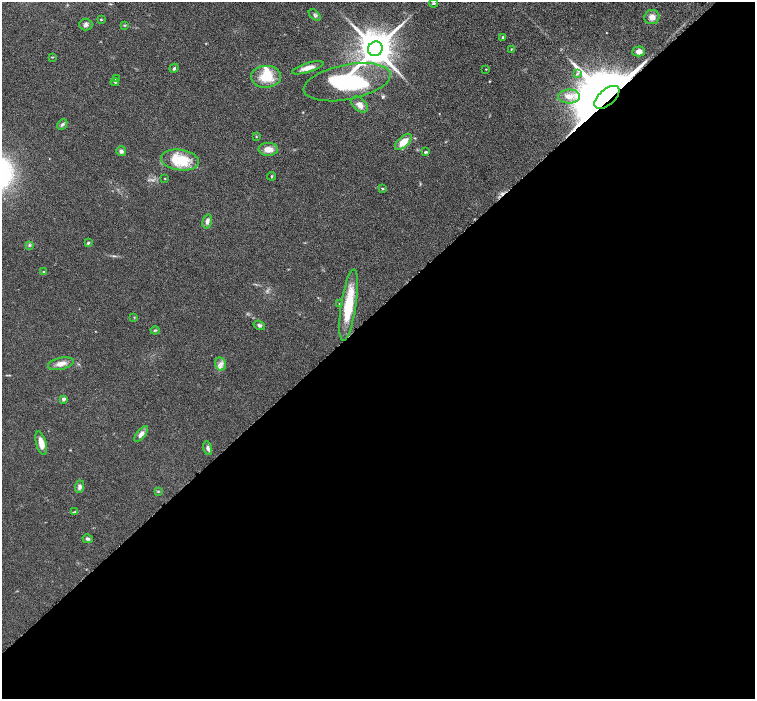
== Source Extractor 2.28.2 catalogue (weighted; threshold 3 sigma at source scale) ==
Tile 15 of 4 x 4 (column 3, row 4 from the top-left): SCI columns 3059-4564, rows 201-1593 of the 6116 x 6111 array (HDU 1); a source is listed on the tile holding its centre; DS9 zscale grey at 2 x 2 block average (1 PNG px = mean of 2 x 2 image px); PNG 757 x 701 px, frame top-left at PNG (2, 2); each listed source drawn as its Kron ellipse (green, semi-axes under 4 px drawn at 4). Shown black and unused: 56% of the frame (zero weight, under 4 of 8 exposures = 3% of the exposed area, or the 3 px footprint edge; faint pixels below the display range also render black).
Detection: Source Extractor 2.28.2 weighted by HDU 2 'WHT'; one run over the whole footprint, this tile lists its part. Background 0.0536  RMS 0.0042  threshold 0.0173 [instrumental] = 3 sigma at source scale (4.09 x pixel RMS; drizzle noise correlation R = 1.36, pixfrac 0.8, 0.05/0.05 arcsec/px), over >= 5 px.
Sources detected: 52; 1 inside a brighter listed object's ellipse — not listed separately; the other 51 listed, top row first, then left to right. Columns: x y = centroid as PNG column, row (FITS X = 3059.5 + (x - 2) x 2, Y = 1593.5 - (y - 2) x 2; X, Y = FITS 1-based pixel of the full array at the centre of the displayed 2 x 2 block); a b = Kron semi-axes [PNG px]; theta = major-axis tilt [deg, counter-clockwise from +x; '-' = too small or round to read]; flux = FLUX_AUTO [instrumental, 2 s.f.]
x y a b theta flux
433 3 4 2 - 0.86
315 15 7 4 -46 1.7
652 17 7 7 - 5.2
101 20 4 2 - 0.61
86 25 6 6 - 2.6
124 25 4 3 - 0.73
503 37 4 3 - 1
375 49 7 7 - 2700
511 49 3 2 - 0.45
639 51 6 5 - 4.3
52 57 3 2 - 0.56
174 68 5 3 - 1.3
308 68 16 4 17 6.4
486 69 2 2 - 0.47
577 73 4 2 - 0.92
266 77 15 11 2 19
116 79 4 3 - 0.82
115 82 4 3 - 0.94
347 82 44 17 11 110
569 96 11 7 1 8.1
607 97 15 8 41 12000
360 105 9 6 -44 5
62 124 6 4 48 1.7
256 136 3 2 - 0.52
403 142 10 5 42 12
268 149 10 6 -1 6.8
121 151 5 5 - 2.6
425 152 4 3 - 1.1
180 160 19 10 -8 29
271 176 4 2 - 0.69
165 179 2 2 - 0.39
382 189 3 2 - 0.69
207 221 7 4 75 3.2
88 243 4 3 - 0.93
29 245 4 3 - 1.1
43 272 3 3 - 0.62
340 304 3 3 - 1.1
349 305 36 7 81 32
134 317 3 2 - 0.5
259 325 6 4 -19 1.7
155 330 4 3 - 0.86
61 364 13 6 13 5.8
221 364 6 5 - 3.8
63 399 3 3 - 2.6
141 434 9 4 51 4.4
41 443 12 5 -74 8
208 448 7 4 -74 2.6
80 487 6 4 89 2.5
158 491 3 2 - 0.69
75 511 3 2 - 0.67
88 539 5 3 - 1.5
Overlapping masked pixels (flux is a lower limit): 1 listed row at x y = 607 97